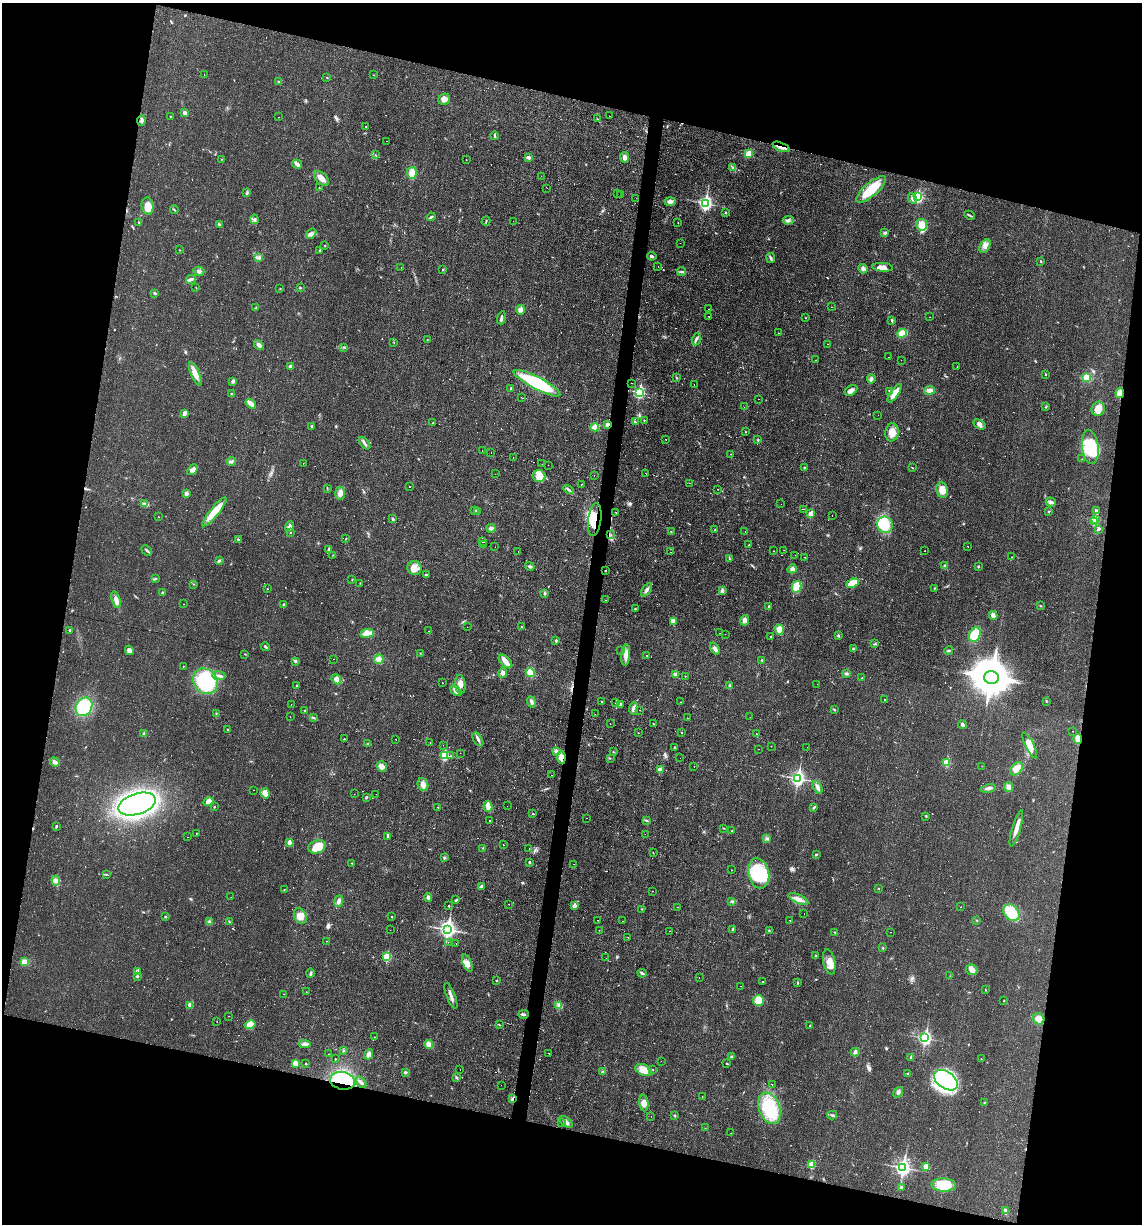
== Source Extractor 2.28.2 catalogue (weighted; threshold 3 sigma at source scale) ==
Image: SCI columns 115-4671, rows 1-4888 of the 4907 x 4888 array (HDU 1 of 3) = the unmasked area's bounding box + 8 px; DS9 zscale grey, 4 x 4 block average (1 PNG px = mean of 4 x 4 image px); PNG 1144 x 1226 px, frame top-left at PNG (2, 3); each listed source drawn as its Kron ellipse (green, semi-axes under 4 px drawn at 4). Shown black and unused: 27% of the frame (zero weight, under 2 of 3 exposures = <1% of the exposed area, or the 3 px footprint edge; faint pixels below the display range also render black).
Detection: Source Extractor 2.28.2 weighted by HDU 2 'WHT'. Background 0.0287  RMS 0.0049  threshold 0.0221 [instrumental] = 3 sigma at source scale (4.5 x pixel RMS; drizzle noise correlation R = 1.50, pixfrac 1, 0.05/0.05 arcsec/px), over >= 5 px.
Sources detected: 715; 7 too faint to see at this stretch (4 x 4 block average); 3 inside a brighter object's white glare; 44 cosmic-ray / hot-pixel residue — neither listed nor drawn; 6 coinciding with a brighter row at this scale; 21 inside a brighter listed object's ellipse — not listed separately; of the other 634, all 500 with FLUX_AUTO >= 0.854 (the completeness limit of this list) listed and drawn (134 fainter detections not listed), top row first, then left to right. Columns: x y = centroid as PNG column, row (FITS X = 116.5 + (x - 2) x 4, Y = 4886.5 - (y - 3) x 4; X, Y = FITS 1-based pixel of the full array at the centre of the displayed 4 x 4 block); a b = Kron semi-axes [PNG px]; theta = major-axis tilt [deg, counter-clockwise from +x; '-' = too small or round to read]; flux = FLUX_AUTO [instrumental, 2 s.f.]
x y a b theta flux
204 75 2 2 - 1.7
373 75 2 2 - 0.91
327 78 2 2 - 1.5
278 82 2 2 - 2.8
444 99 6 5 - 16
185 113 3 2 - 13
170 116 2 2 - 0.91
609 116 2 2 - 2.5
279 117 2 2 - 2.1
597 119 3 2 - 1.8
141 120 5 3 - 7.2
366 126 2 2 - 2.4
495 136 4 2 - 4
387 141 2 2 - 5.9
781 147 9 4 -21 17
749 154 4 3 - 31
376 155 3 2 - 1.4
529 157 4 3 - 8.7
624 157 5 4 - 17
221 159 2 2 - 0.96
466 159 2 2 - 1.8
297 164 5 2 - 6.4
733 168 4 3 - 4.5
412 173 6 5 - 26
541 176 2 2 - 1.1
321 178 9 5 -45 20
319 188 2 2 - 1.2
547 188 2 2 - 2.6
871 189 18 6 41 91
247 193 3 2 - 3.8
617 194 2 2 - 0.87
621 195 2 2 - 1.1
918 197 3 2 - 310
636 198 2 2 - 8.3
912 198 5 3 - 9.6
670 201 5 3 - 12
705 203 3 2 - 700
148 206 8 6 -81 31
174 210 4 2 - 2.7
726 212 3 2 - 1.7
969 215 5 2 - 3.8
431 217 4 2 - 3.7
254 219 5 3 - 6.2
788 220 5 3 - 7.5
486 221 5 2 - 2.2
513 221 2 2 - 1.2
138 222 2 2 - 1
678 223 2 2 - 1.1
219 224 3 2 - 3
922 225 6 5 - 33
885 233 4 3 - 4
311 234 6 3 38 8.4
680 243 2 2 - 1.2
324 245 2 2 - 1.5
985 246 7 4 57 17
179 250 2 2 - 1.5
320 250 2 2 - 1.6
652 256 4 3 - 5.9
259 257 4 2 - 4.9
771 258 5 2 - 6.1
1041 261 2 2 - 1.6
658 267 2 2 - 0.87
882 267 10 4 -4 17
401 268 2 2 - 1.4
443 269 3 2 - 2
863 269 5 4 - 9.8
199 271 5 4 - 9.6
682 272 4 2 - 2.5
191 279 5 2 - 6.8
196 288 2 2 - 0.98
280 288 2 2 - 1.4
300 288 3 2 - 2.1
155 293 3 2 - 3.6
831 307 2 2 - 1.3
256 308 3 2 - 3.5
709 309 2 2 - 2
520 310 5 4 - 12
709 317 2 2 - 1.4
930 317 2 2 - 1
501 318 6 3 75 6.2
805 318 2 2 - 1.1
892 320 3 2 - 3.3
778 333 2 2 - 1.1
902 333 4 4 - 32
696 339 6 2 72 6.1
427 340 2 2 - 1.2
394 342 2 2 - 0.94
828 344 2 2 - 1.5
259 345 5 4 - 7.8
343 347 2 2 - 1.1
888 357 2 2 - 1
816 360 2 2 - 2.7
901 360 2 2 - 2.2
290 366 4 3 - 6.4
957 367 2 2 - 1
195 374 12 4 -66 27
1046 374 2 2 - 3.1
1087 377 4 3 - 31
676 378 3 2 - 1.9
871 379 5 3 - 5.9
233 381 4 3 - 8.3
537 383 26 6 -28 220
631 383 2 2 - 15
694 385 2 2 - 1.1
511 388 2 2 - 3.8
929 390 5 4 - 13
851 391 7 4 32 12
889 391 4 2 - 4.7
639 392 3 2 - 410
895 393 11 4 56 32
1120 393 5 3 - 32
232 394 2 2 - 1.7
522 398 2 2 - 1.4
759 399 2 2 - 1.7
251 404 6 4 -36 14
744 407 2 2 - 1
1046 407 3 2 - 1.8
1098 409 7 6 - 27
184 413 4 2 - 15
878 415 2 2 - 1.2
644 420 2 2 - 2.5
635 422 3 2 - 2.8
433 423 2 2 - 5
607 424 3 2 - 7.8
979 424 6 4 -32 11
312 426 3 2 - 4.8
595 427 4 4 - 22
745 432 2 2 - 1.3
892 432 9 7 82 29
666 439 2 2 - 1.4
758 440 3 2 - 3
364 443 7 2 -50 7.6
1090 447 17 8 -83 140
482 451 2 2 - 1.9
491 452 2 2 - 1.1
731 454 2 2 - 4.7
513 457 2 2 - 0.91
1082 459 2 2 - 1.5
231 461 4 2 - 4.5
303 463 2 2 - 1.1
542 464 2 2 - 1.1
548 465 2 2 - 4.5
804 468 3 2 - 2.5
912 468 3 2 - 1.8
192 470 6 4 49 11
646 473 2 2 - 1.2
495 474 2 2 - 2
539 476 6 6 - 31
594 476 2 2 - 14
690 483 2 2 - 0.96
581 484 2 2 - 1.4
409 487 2 2 - 12
327 488 3 2 - 2
717 489 2 2 - 0.98
568 490 5 2 - 5.6
942 490 8 6 -78 25
340 493 6 5 - 13
186 494 4 3 - 8.5
1051 502 5 3 - 10
145 504 4 2 - 4.4
781 504 2 2 - 2.4
804 509 2 2 - 9.5
1097 510 4 2 - 3
474 511 2 2 - 0.95
478 511 2 2 - 2.9
214 512 18 4 51 62
615 512 2 2 - 2.6
1049 512 2 2 - 190
811 514 2 2 - 48
832 515 2 2 - 1.4
158 517 2 2 - 1.7
393 519 3 2 - 3.5
1095 519 2 2 - 150
595 520 16 6 82 48
1094 522 2 2 - 50
885 525 8 7 - 72
289 527 5 4 - 9.7
491 528 4 3 - 7.5
1098 529 3 3 - 4.7
715 530 2 2 - 2.8
290 532 2 2 - 7.7
671 532 2 2 - 1.6
745 532 2 2 - 1.1
611 535 2 2 - 1.6
346 538 2 2 - 1.1
238 539 4 2 - 3.3
482 541 2 2 - 41
484 544 2 2 - 1.3
749 545 2 2 - 1.5
968 546 2 2 - 0.91
495 547 2 2 - 1.8
147 550 6 2 -41 5.4
329 550 4 3 - 4.1
784 550 2 2 - 1.1
774 551 2 2 - 1.3
925 551 2 2 - 0.86
518 552 2 2 - 2.3
670 552 2 2 - 1.1
333 555 2 2 - 0.99
795 555 2 2 - 0.88
804 557 2 2 - 1.1
1012 557 2 2 - 1.7
729 558 3 2 - 2.1
219 561 4 2 - 4.2
530 566 5 2 - 6.5
945 566 4 2 - 3.8
978 567 2 2 - 2.8
414 568 7 7 - 21
792 569 4 3 - 7.1
605 571 2 2 - 3.5
426 575 3 2 - 5
155 579 3 2 - 2.3
352 580 2 2 - 1.4
360 583 2 2 - 1
853 583 6 3 24 59
194 584 2 2 - 1.2
796 587 6 4 76 50
934 588 2 2 - 1.5
267 589 2 2 - 1.5
647 590 8 3 55 11
722 590 4 3 - 5.4
162 593 3 2 - 3.5
544 593 4 2 - 2.7
116 600 8 4 -72 16
606 600 2 2 - 1.1
183 604 2 2 - 4.1
284 605 2 2 - 3.8
769 606 2 2 - 2.3
1041 606 2 2 - 1.2
635 608 2 2 - 1.5
993 615 4 3 - 13
745 620 5 4 - 13
673 621 2 2 - 69
521 626 2 2 - 1.2
467 627 2 2 - 0.97
70 630 2 2 - 3.6
779 630 5 4 - 42
429 631 2 2 - 0.97
367 633 7 4 7 33
719 633 2 2 - 1.3
725 634 2 2 - 1.8
975 635 8 5 64 75
838 636 3 2 - 3
771 637 2 2 - 5.2
556 641 3 2 - 5.1
875 644 3 2 - 3.4
266 647 4 2 - 4.2
715 649 6 4 -55 8.9
853 649 3 2 - 2.7
129 650 5 4 - 7.9
621 650 2 2 - 1.8
949 650 4 2 - 3.8
420 653 2 2 - 1.3
245 654 2 2 - 1.5
626 655 10 4 86 21
647 656 2 2 - 0.95
333 659 2 2 - 2.6
379 659 5 4 - 16
762 660 2 2 - 2.2
295 661 3 2 - 7.3
505 661 8 5 -45 19
183 666 2 2 - 2.1
503 673 5 3 - 7.7
530 673 5 4 - 23
846 673 3 3 - 4.4
675 674 3 3 - 7.4
219 676 6 3 -7 9.2
685 676 2 2 - 1.4
862 678 2 2 - 1.4
991 678 7 6 - 8400
336 679 5 4 - 18
205 681 14 11 -53 260
442 683 2 2 - 2
460 684 9 5 -83 17
817 684 2 2 - 1.1
296 686 2 2 - 0.98
730 686 3 2 - 3.6
456 691 6 2 -42 7.9
884 699 2 2 - 40
602 701 2 2 - 1
1046 701 2 2 - 2.4
531 702 5 3 - 8.8
680 702 2 2 - 3.2
615 703 2 2 - 0.85
291 704 2 2 - 0.95
620 704 3 2 - 4
84 707 10 8 59 150
633 708 6 3 83 10
834 709 3 2 - 2.4
305 710 3 2 - 2.6
640 710 2 2 - 3
216 713 2 2 - 1.7
595 714 2 2 - 1.7
290 717 2 2 - 2.2
313 717 2 2 - 1.8
750 717 2 2 - 3.2
687 718 2 2 - 1.5
610 724 2 2 - 0.92
653 724 2 2 - 2.4
962 725 4 3 - 5.5
228 730 3 2 - 2
1073 731 2 2 - 2.1
681 732 2 2 - 6
638 733 2 2 - 1.3
144 734 4 3 - 5.4
756 734 2 2 - 1.6
345 739 2 2 - 1.1
395 739 2 2 - 3
478 739 8 2 -60 8.7
1078 739 5 3 - 23
430 742 2 2 - 1.4
368 744 2 2 - 1.6
443 745 2 2 - 1.1
1030 745 14 4 -64 33
771 746 2 2 - 1.4
675 747 2 2 - 1.5
807 747 2 2 - 0.92
759 749 2 2 - 1.9
556 751 3 3 - 5.4
613 752 2 2 - 1.6
460 753 2 2 - 6.1
444 755 3 2 - 220
451 756 2 2 - 14
561 757 6 4 -83 18
610 758 2 2 - 1.7
680 758 2 2 - 0.95
55 762 5 3 - 12
946 762 2 2 - 96
694 766 2 2 - 1.4
982 766 2 2 - 0.88
382 767 6 4 -53 16
660 769 4 3 - 9.6
1016 769 8 5 51 40
551 775 2 2 - 1.1
798 778 3 3 - 900
423 785 6 5 - 14
817 787 7 3 -63 16
1009 787 5 4 - 14
988 788 7 3 12 9.5
253 790 2 2 - 1.2
265 793 5 4 - 23
354 794 2 2 - 1.5
376 794 2 2 - 2
366 797 2 2 - 5.1
209 802 5 4 - 18
137 804 19 10 18 1100
488 806 6 3 -77 28
507 806 2 2 - 1.4
214 807 2 2 - 4.1
437 807 2 2 - 15
813 808 3 2 - 3.6
533 814 2 2 - 2
926 816 2 2 - 2.2
586 818 2 2 - 3.5
490 821 2 2 - 1.6
647 821 3 2 - 2.2
56 826 3 2 - 3.6
724 828 2 2 - 1.4
1016 828 19 3 74 27
732 831 2 2 - 1.8
196 833 2 2 - 1.2
645 834 2 2 - 2.5
388 836 4 2 - 3.4
187 837 2 2 - 2.7
767 838 2 2 - 1.4
289 842 2 2 - 44
503 845 2 2 - 4.5
317 847 9 6 19 61
483 848 2 2 - 1.8
529 849 2 2 - 9.9
653 853 2 2 - 1.2
816 855 3 2 - 2.4
444 857 3 3 - 3.9
529 862 3 2 - 4
352 863 2 2 - 1.5
574 864 2 2 - 1.4
731 870 2 2 - 2.1
759 873 15 10 -78 140
106 874 2 2 - 0.97
56 880 5 2 - 6.2
481 886 4 3 - 6.6
284 889 2 2 - 1
878 889 2 2 - 1.4
653 891 2 2 - 2.2
231 897 2 2 - 1.2
428 898 4 3 - 6.4
798 899 11 4 -23 18
456 900 3 2 - 3.6
339 901 6 3 67 12
732 901 3 2 - 2.3
509 904 2 2 - 3.6
449 906 2 2 - 1.4
574 906 2 2 - 38
678 907 2 2 - 0.88
961 907 2 2 - 7.4
642 909 2 2 - 1.2
1011 913 9 7 -48 81
804 914 2 2 - 2.4
165 916 2 2 - 3.2
300 916 8 6 -63 21
392 917 2 2 - 1.7
598 920 2 2 - 0.92
790 920 2 2 - 3.1
977 920 3 2 - 1.9
229 921 3 2 - 2
622 921 2 2 - 1.1
210 922 3 3 - 4.3
447 929 3 3 - 1100
733 929 3 2 - 4.4
390 930 2 2 - 1.3
599 930 2 2 - 1.1
769 930 2 2 - 2.2
669 931 2 2 - 0.88
835 932 2 2 - 1
890 932 2 2 - 1.5
628 937 2 2 - 1.7
327 941 2 2 - 1
448 942 2 2 - 3.6
456 944 2 2 - 1.7
883 948 2 2 - 1.8
815 956 3 2 - 3
387 957 2 2 - 190
606 958 2 2 - 8.7
25 962 4 3 - 19
829 962 13 6 -78 26
467 963 9 4 -67 16
972 970 6 5 - 19
137 971 3 2 - 13
310 973 5 2 - 5
642 973 4 2 - 5
137 976 2 2 - 4
950 976 2 2 - 0.98
699 977 2 2 - 1.8
496 980 2 2 - 4.2
762 982 2 2 - 6.9
797 983 3 2 - 1.8
741 986 2 2 - 1.6
986 990 3 2 - 1.4
306 992 2 2 - 0.92
284 994 2 2 - 1
451 996 14 2 -68 12
758 1000 6 5 - 41
1004 1000 2 2 - 1.5
189 1005 2 2 - 17
558 1005 4 3 - 5.3
523 1014 5 2 - 5.8
228 1016 2 2 - 1.1
1039 1019 6 5 - 23
217 1022 2 2 - 1.3
250 1025 5 4 - 37
499 1025 3 2 - 1.2
810 1026 2 2 - 3.7
375 1037 2 2 - 0.97
925 1038 3 2 - 610
305 1044 6 3 -7 7.8
429 1045 4 3 - 26
343 1051 2 2 - 2.1
855 1052 4 3 - 7.5
329 1054 2 2 - 6.2
369 1054 5 3 - 12
549 1054 2 2 - 1.7
732 1056 4 2 - 4.1
910 1057 4 2 - 2.1
335 1059 2 2 - 2.2
981 1059 2 2 - 1.1
661 1061 2 2 - 1.2
295 1063 4 3 - 15
306 1064 2 2 - 3.7
727 1064 2 2 - 2.2
460 1069 2 2 - 3.9
652 1069 2 2 - 1
644 1070 8 5 -23 44
603 1071 2 2 - 2.9
405 1072 3 3 - 4.3
908 1074 2 2 - 3.4
457 1077 3 2 - 3.4
946 1080 13 8 -35 220
342 1081 12 8 -11 230
361 1082 7 3 -48 8.7
772 1084 2 2 - 3.8
501 1085 2 2 - 2
898 1092 6 3 52 8.2
702 1096 2 2 - 0.94
512 1099 3 2 - 4.2
644 1103 8 4 -83 19
984 1103 2 2 - 1.2
769 1108 16 10 -68 150
674 1115 3 2 - 2.5
832 1115 5 2 - 4.2
651 1116 2 2 - 1.7
566 1122 8 3 -36 10
561 1123 2 2 - 2
705 1128 2 2 - 1.1
731 1133 2 2 - 1.2
811 1165 2 2 - 93
926 1166 2 2 - 63
903 1168 3 3 - 920
944 1185 12 6 -2 88
901 1187 3 3 - 3.4
1006 1210 4 3 - 5
Overlapping masked pixels (flux is a lower limit): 9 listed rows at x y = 781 147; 1120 393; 607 424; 595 520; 605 571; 1078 739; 561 757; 342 1081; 512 1099
Diffuse or blended objects may show on this block-average render without a row.